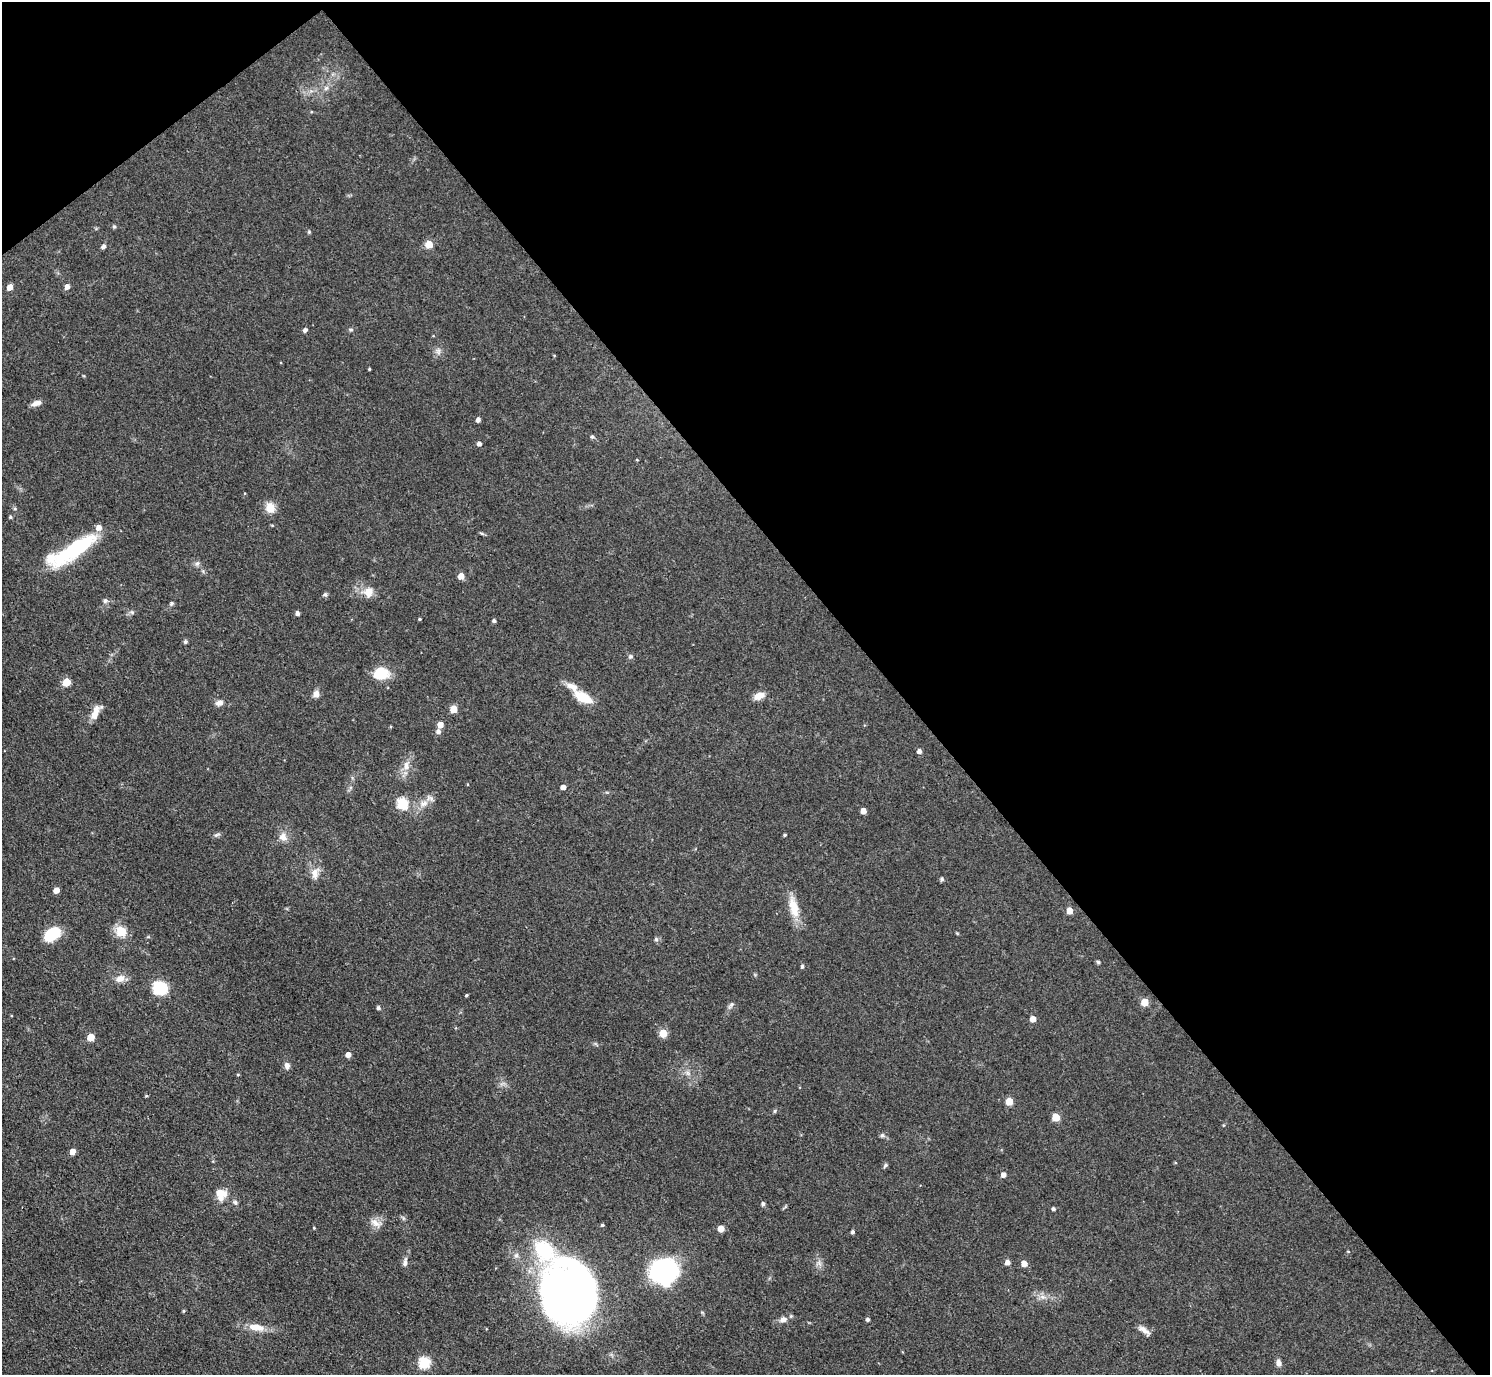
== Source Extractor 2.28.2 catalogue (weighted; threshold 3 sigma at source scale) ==
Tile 3 of 4 x 4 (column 3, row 1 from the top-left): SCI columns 2977-4464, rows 4418-5790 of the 5953 x 5949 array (HDU 1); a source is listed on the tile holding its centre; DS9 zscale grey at full resolution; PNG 1492 x 1377 px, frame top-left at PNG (2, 2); no overlay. Shown black and unused: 42% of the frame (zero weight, under 3 of 4 exposures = <1% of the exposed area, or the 3 px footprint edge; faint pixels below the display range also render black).
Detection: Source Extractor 2.28.2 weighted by HDU 2 'WHT'; one run over the whole footprint, this tile lists its part. Background 0.0648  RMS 0.0054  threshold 0.0241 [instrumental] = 3 sigma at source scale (4.5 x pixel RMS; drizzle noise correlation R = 1.50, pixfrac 1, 0.05/0.05 arcsec/px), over >= 5 px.
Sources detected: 106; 2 inside a brighter listed object's ellipse — not listed separately; the other 104 listed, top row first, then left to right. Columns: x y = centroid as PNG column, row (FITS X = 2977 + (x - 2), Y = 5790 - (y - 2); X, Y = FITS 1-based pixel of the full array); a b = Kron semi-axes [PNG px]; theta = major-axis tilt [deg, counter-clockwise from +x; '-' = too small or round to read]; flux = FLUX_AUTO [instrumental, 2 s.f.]
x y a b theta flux
326 88 6 6 - 1.5
114 226 6 4 -1 0.72
309 232 5 4 - 0.61
429 244 5 5 - 12
103 246 5 4 - 1.6
10 287 5 4 - 5
67 287 5 4 - 3.2
351 329 6 4 0 0.75
305 330 5 4 - 1.7
438 351 9 4 81 1.5
369 369 3 2 - 0.52
36 403 12 6 19 2.9
478 420 4 4 - 2
592 437 5 4 - 1.1
479 444 4 4 - 1.9
637 460 4 3 - 0.39
270 508 10 9 - 7
10 517 4 4 - 0.71
72 551 61 15 31 43
197 564 6 6 - 1.3
461 576 5 5 - 5.1
369 592 15 12 63 5.5
325 594 6 5 - 1.1
105 601 7 6 - 1.3
171 603 5 5 - 0.89
297 613 4 4 - 1.8
419 619 3 3 - 0.62
494 621 4 4 - 1.1
185 642 5 5 - 1
630 656 6 5 - 0.95
381 673 15 12 7 14
66 682 5 5 - 13
572 687 17 9 -33 4.9
316 694 9 8 - 2.5
759 696 12 7 23 4.9
583 697 16 7 -27 17
219 703 10 7 13 2.4
453 709 5 5 - 9.1
95 713 20 8 72 5
440 725 5 5 - 5.1
438 732 5 5 - 1.9
919 751 5 4 - 2.2
406 765 14 8 83 4.5
563 787 4 4 - 2.7
402 803 6 6 - 39
424 804 13 8 25 4.5
863 811 4 4 - 4.3
217 835 10 4 27 1.1
785 835 3 3 - 0.67
283 837 10 10 - 4
315 873 18 10 83 4.7
942 879 5 4 - 0.99
56 890 5 4 - 5
794 907 31 11 -76 9.8
1070 911 5 4 - 6
121 931 5 5 - 27
52 934 16 10 37 21
656 939 6 5 - 0.97
1098 962 4 4 - 1
802 966 4 3 - 0.94
120 978 14 9 28 4
160 988 11 10 - 22
466 995 4 3 - 0.61
1145 1002 5 5 - 9.4
731 1005 11 4 40 1.2
378 1008 5 4 - 1.2
1033 1019 5 5 - 4.4
663 1033 5 5 - 13
91 1037 5 5 - 9.8
348 1055 5 4 - 3.4
287 1066 8 6 -81 2.2
238 1075 5 3 - 0.53
146 1096 5 3 - 0.55
1009 1101 5 5 - 10
775 1111 5 4 - 0.76
1056 1117 5 5 - 12
882 1135 6 5 - 1
73 1151 5 4 - 3.9
885 1165 7 4 62 0.89
1003 1175 5 4 - 2.6
219 1193 19 10 -4 5.5
235 1202 6 5 - 1.1
763 1204 5 4 - 1.3
1053 1209 4 4 - 1.2
375 1223 17 9 -29 4.2
602 1225 4 3 - 0.7
314 1228 4 3 - 0.45
721 1229 5 5 - 5.6
852 1232 4 4 - 1.1
544 1249 25 17 -48 30
516 1255 7 6 - 1.6
405 1262 14 6 84 2.3
1007 1262 5 5 - 2.7
1024 1264 5 5 - 5
664 1271 15 14 - 140
568 1295 49 40 -74 430
1043 1297 7 4 -18 1.7
184 1311 4 4 - 0.62
783 1320 10 8 15 2.9
868 1320 4 4 - 1.2
256 1327 22 9 -8 7.5
1144 1330 18 6 -38 3
424 1363 6 6 - 43
1278 1363 9 6 -82 2.1